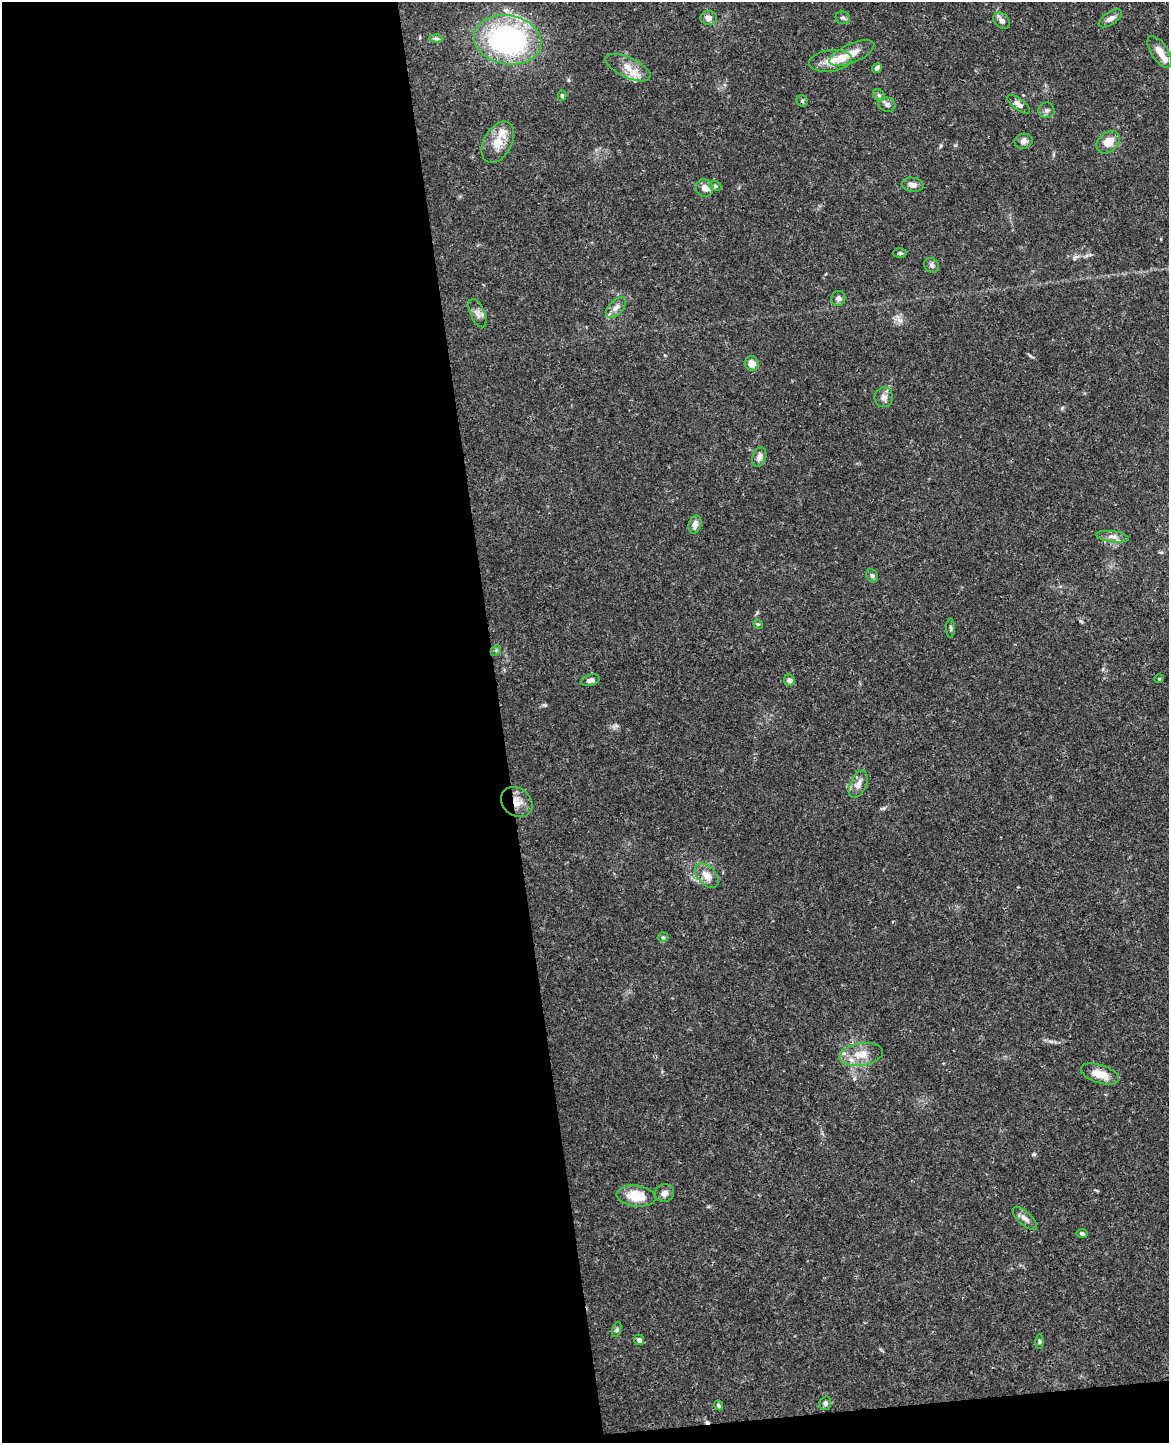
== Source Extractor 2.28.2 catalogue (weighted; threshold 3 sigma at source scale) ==
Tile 9 of 4 x 3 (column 1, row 3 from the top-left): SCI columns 58-1224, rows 144-1584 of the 4785 x 4718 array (HDU 1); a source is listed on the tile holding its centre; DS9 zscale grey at full resolution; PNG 1171 x 1445 px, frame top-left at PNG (2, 2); each listed source drawn as its Kron ellipse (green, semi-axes under 4 px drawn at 4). Shown black and unused: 44% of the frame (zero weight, under 3 of 4 exposures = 6% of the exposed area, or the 3 px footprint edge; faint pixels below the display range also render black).
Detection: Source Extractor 2.28.2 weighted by HDU 2 'WHT'; one run over the whole footprint, this tile lists its part. Background 0.0427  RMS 0.003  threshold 0.0134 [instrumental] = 3 sigma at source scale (4.5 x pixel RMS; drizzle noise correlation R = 1.50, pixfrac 1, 0.05/0.05 arcsec/px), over >= 5 px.
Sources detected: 61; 1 cosmic-ray / hot-pixel residue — neither listed nor drawn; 5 inside a brighter listed object's ellipse — not listed separately; the other 55 listed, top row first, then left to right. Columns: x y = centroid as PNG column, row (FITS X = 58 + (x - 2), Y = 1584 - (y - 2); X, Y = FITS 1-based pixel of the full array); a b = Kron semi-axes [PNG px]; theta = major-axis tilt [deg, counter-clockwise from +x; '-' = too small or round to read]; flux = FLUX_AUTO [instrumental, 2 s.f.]
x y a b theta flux
709 18 8 7 - 1.7
843 18 7 6 - 0.67
1110 18 13 6 32 1.5
1002 21 9 7 -44 1.4
436 38 7 4 -1 0.57
508 40 34 24 -9 62
1160 52 18 8 -57 3
852 53 24 9 23 3.9
830 61 21 10 8 4.3
628 67 24 10 -25 4.1
877 68 5 4 - 1
879 95 6 5 - 0.59
562 96 5 4 - 0.47
802 101 6 5 - 0.46
887 104 8 7 - 1.1
1018 104 14 5 -37 1.4
1046 110 8 7 - 1
1024 141 9 7 12 1.3
498 142 22 14 61 5.1
1108 142 13 9 40 4.2
912 185 11 7 -7 1.6
715 186 6 5 - 0.52
704 188 9 8 - 2
900 253 6 4 0 0.58
931 265 8 7 - 0.86
838 298 7 7 - 1
616 308 12 7 48 1.7
477 313 15 7 -67 1.6
752 364 7 7 - 2.6
884 397 10 9 - 1.4
759 457 10 7 69 1.6
695 524 9 6 73 1.7
1112 537 16 5 -7 1.6
872 576 7 5 -68 0.66
758 624 5 4 - 0.36
951 628 10 3 -89 0.53
496 650 6 4 47 0.45
1159 679 5 3 - 0.27
590 680 9 5 16 1.1
789 680 6 5 - 1
858 784 14 8 66 2.1
517 802 17 13 -39 3.9
707 876 14 9 -46 3.3
663 937 5 5 - 0.39
861 1054 22 11 10 4.8
1100 1074 20 9 -18 4.3
664 1193 9 9 - 1.4
636 1196 19 10 -7 7
1025 1218 15 6 -42 1.5
1082 1233 5 4 - 0.62
617 1330 8 3 71 0.46
639 1340 5 5 - 1.1
1039 1342 7 3 -90 0.43
825 1403 7 5 76 0.77
718 1406 5 4 - 0.49
Overlapping masked pixels (flux is a lower limit): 1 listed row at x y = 517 802